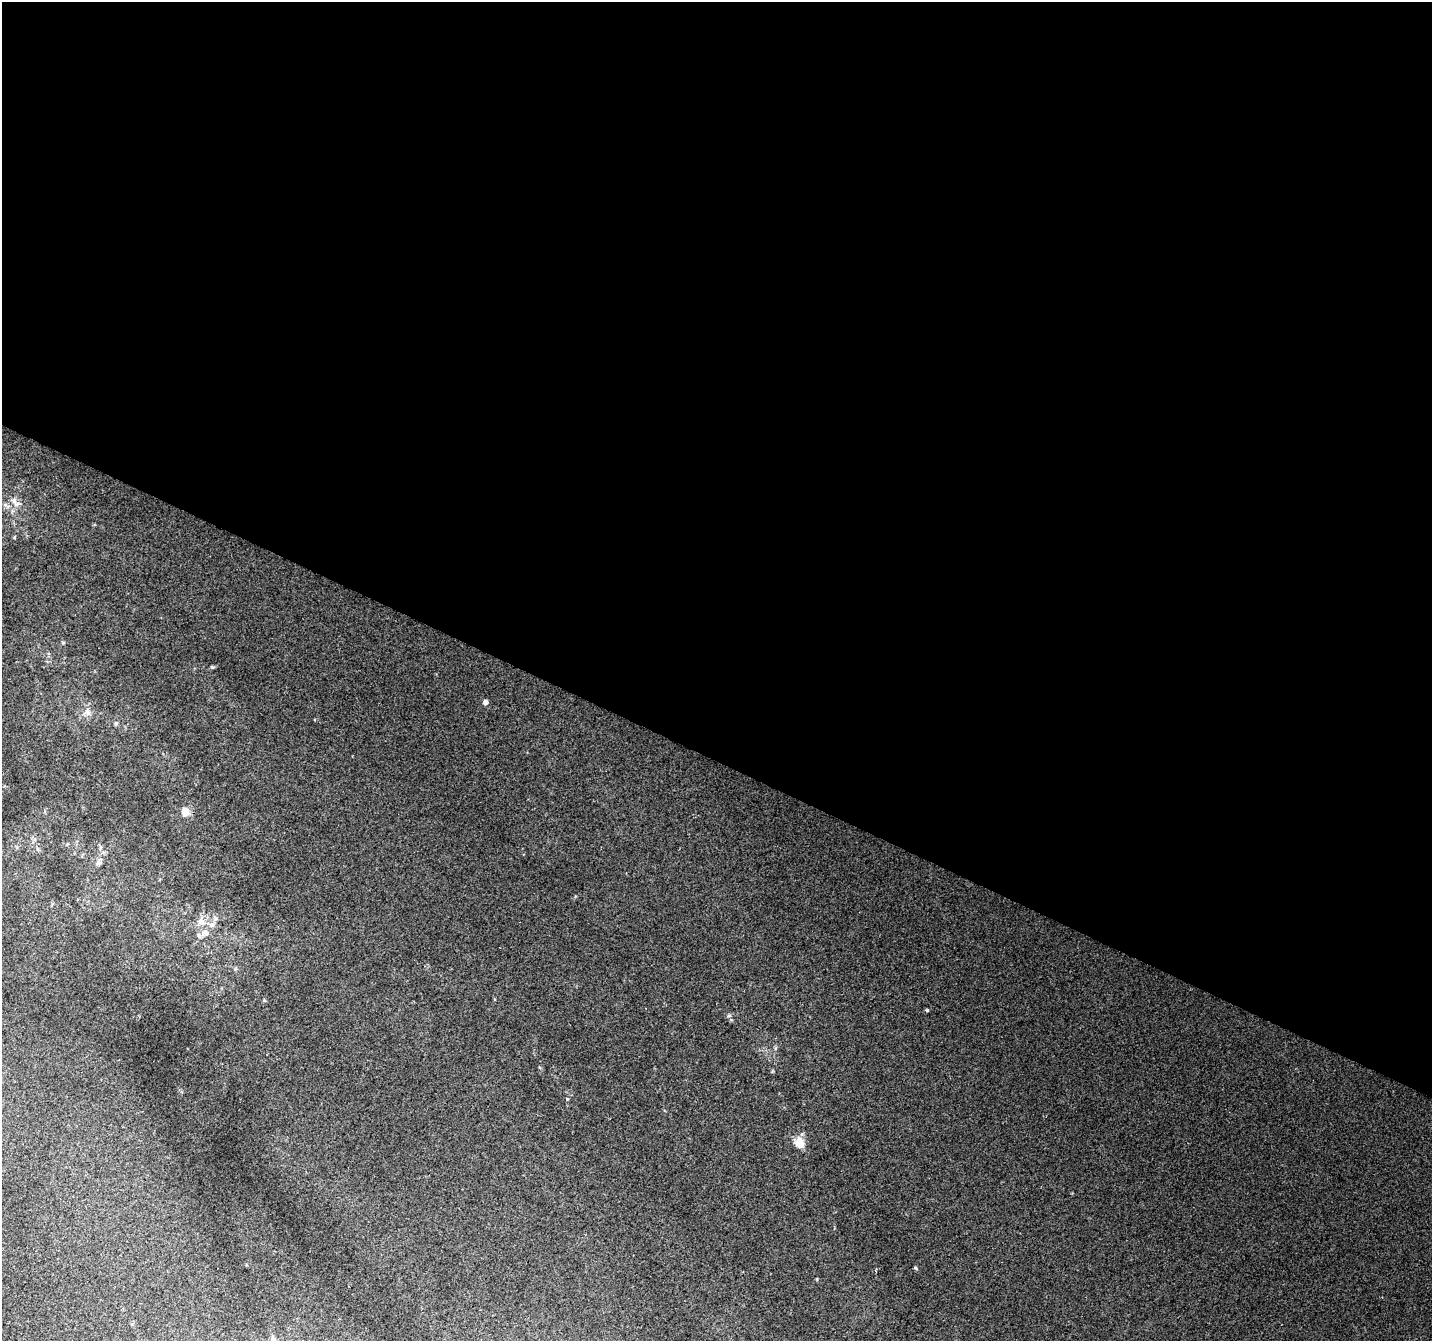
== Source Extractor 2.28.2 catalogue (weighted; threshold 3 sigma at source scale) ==
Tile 3 of 4 x 4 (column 3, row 1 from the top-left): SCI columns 2866-4295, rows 4289-5627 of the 5729 x 5834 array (HDU 1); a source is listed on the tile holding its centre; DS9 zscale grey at full resolution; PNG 1434 x 1343 px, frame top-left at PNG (2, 2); no overlay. Shown black and unused: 57% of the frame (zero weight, under 2 of 3 exposures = <1% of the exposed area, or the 3 px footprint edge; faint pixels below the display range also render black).
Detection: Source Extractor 2.28.2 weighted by HDU 2 'WHT'; one run over the whole footprint, this tile lists its part. Background 0.028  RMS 0.0094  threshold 0.0421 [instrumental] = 3 sigma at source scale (4.5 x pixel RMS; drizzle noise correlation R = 1.50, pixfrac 1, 0.0396/0.0396 arcsec/px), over >= 5 px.
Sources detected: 19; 1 inside a brighter listed object's ellipse — not listed separately; the other 18 listed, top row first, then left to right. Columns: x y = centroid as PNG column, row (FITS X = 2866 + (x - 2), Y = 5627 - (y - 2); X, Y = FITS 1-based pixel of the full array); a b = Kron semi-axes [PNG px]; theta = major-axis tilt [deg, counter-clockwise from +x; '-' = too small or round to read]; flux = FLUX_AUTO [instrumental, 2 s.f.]
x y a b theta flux
17 504 9 6 5 4
212 667 5 3 - 0.93
485 702 5 5 - 4.9
87 712 10 7 -45 4.7
116 723 5 5 - 1.4
185 812 5 5 - 28
38 849 7 3 -71 1.3
99 863 7 7 - 2.7
216 918 7 5 -29 1.9
201 922 10 8 -1 5.8
212 925 9 6 0 3.5
205 933 11 8 -44 5.2
264 1000 5 4 - 1
927 1010 4 3 - 1
729 1016 6 4 2 1.5
567 1099 5 4 - 0.94
799 1143 14 11 -61 11
916 1268 5 4 - 1.2
Unlisted compact peaks at least as high as the median listed source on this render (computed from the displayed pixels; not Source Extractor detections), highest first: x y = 775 1048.